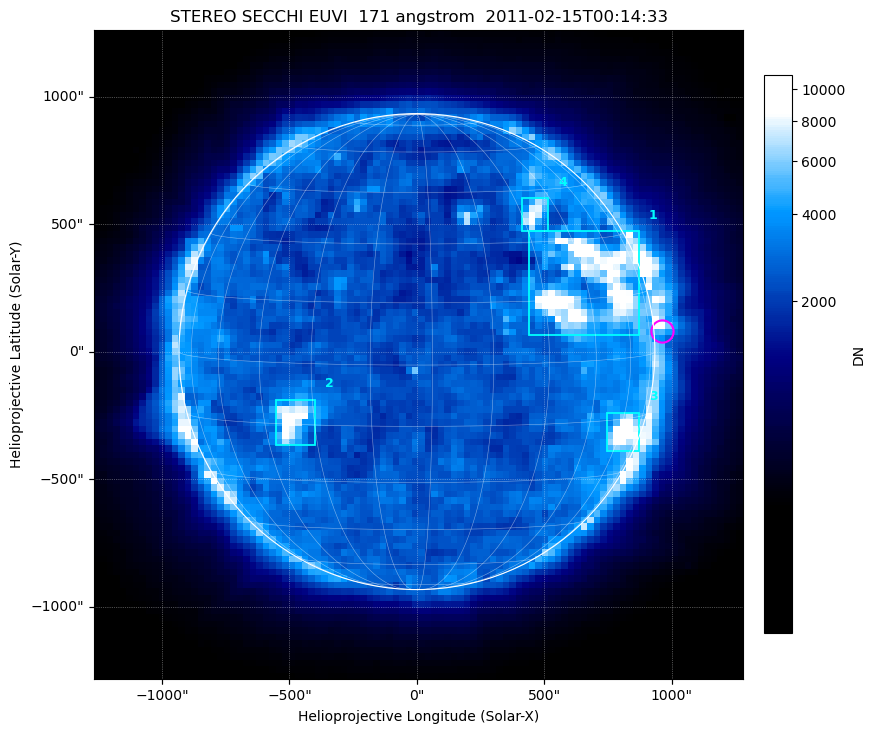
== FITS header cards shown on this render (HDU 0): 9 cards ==
TELESCOP= 'STEREO  '
INSTRUME= 'SECCHI  '
DETECTOR= 'EUVI    '
WAVELNTH=                  171
WAVEUNIT= 'Angstrom'
DATE-OBS= '2011-02-15T00:14:33.645'
CTYPE1  = 'HPLN-TAN'
CTYPE2  = 'HPLT-TAN'
BUNIT   = 'DN      '

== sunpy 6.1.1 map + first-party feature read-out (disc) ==
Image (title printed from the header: STEREO SECCHI EUVI  171 angstrom  2011-02-15T00:14:33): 100 x 100 px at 25.4 arcsec/px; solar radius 933 arcsec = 36.7 px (full disc in frame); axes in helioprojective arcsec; data unit DN (BUNIT, on the colour bar)
Field: cropped to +-1.35 R_sun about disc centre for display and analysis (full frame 146 x 146 px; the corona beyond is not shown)
Orientation: file roll -7.736 deg (from PC/CROTA): ROTATED to solar-north-up (sunpy Map.rotate, bilinear) for analysis and display; everything below refers to the rotated frame
Observer: Stonyhurst longitude -93.7 deg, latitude +3.2 deg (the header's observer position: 94 deg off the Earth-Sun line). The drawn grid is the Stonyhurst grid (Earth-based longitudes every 15 deg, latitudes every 15 deg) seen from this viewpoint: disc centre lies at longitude -93.7 deg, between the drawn -105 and -90 deg meridians, so no drawn meridian runs through disc centre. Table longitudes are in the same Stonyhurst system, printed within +-180 deg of -93.7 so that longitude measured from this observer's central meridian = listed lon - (-93.7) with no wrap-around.
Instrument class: DISC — disc imager (sunpy class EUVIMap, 171 A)
Bright regions (active regions / flare kernels): reference = the median radial profile (limb darkening/brightening removed); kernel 3 px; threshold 5 sigma = 2138 DN over a disc level ~2586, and >= 1.15x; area >= 9 px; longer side >= 3 px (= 76 arcsec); searched inside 0.97 R_sun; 4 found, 4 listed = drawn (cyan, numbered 1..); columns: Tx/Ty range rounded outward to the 100 arcsec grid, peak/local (2 s.f.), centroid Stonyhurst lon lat
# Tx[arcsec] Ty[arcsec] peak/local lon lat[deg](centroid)
1 400..900 0..500 3.8 -45 +18
2 -600..-400 -400..-200 3.9 -126 -14
3 700..900 -400..-200 3.2 -29 -18
4 400..600 400..600 2.6 -55 +38
Off-limb structures (1.02-1.3 R_sun): pedestal 709 DN subtracted; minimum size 25 px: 3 found; the strongest spans PA ~235..310 deg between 1.02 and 1.3 R_sun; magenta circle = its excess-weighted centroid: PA ~275 deg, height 1.03 R_sun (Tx ~1000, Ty ~100 arcsec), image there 1.6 x the reference